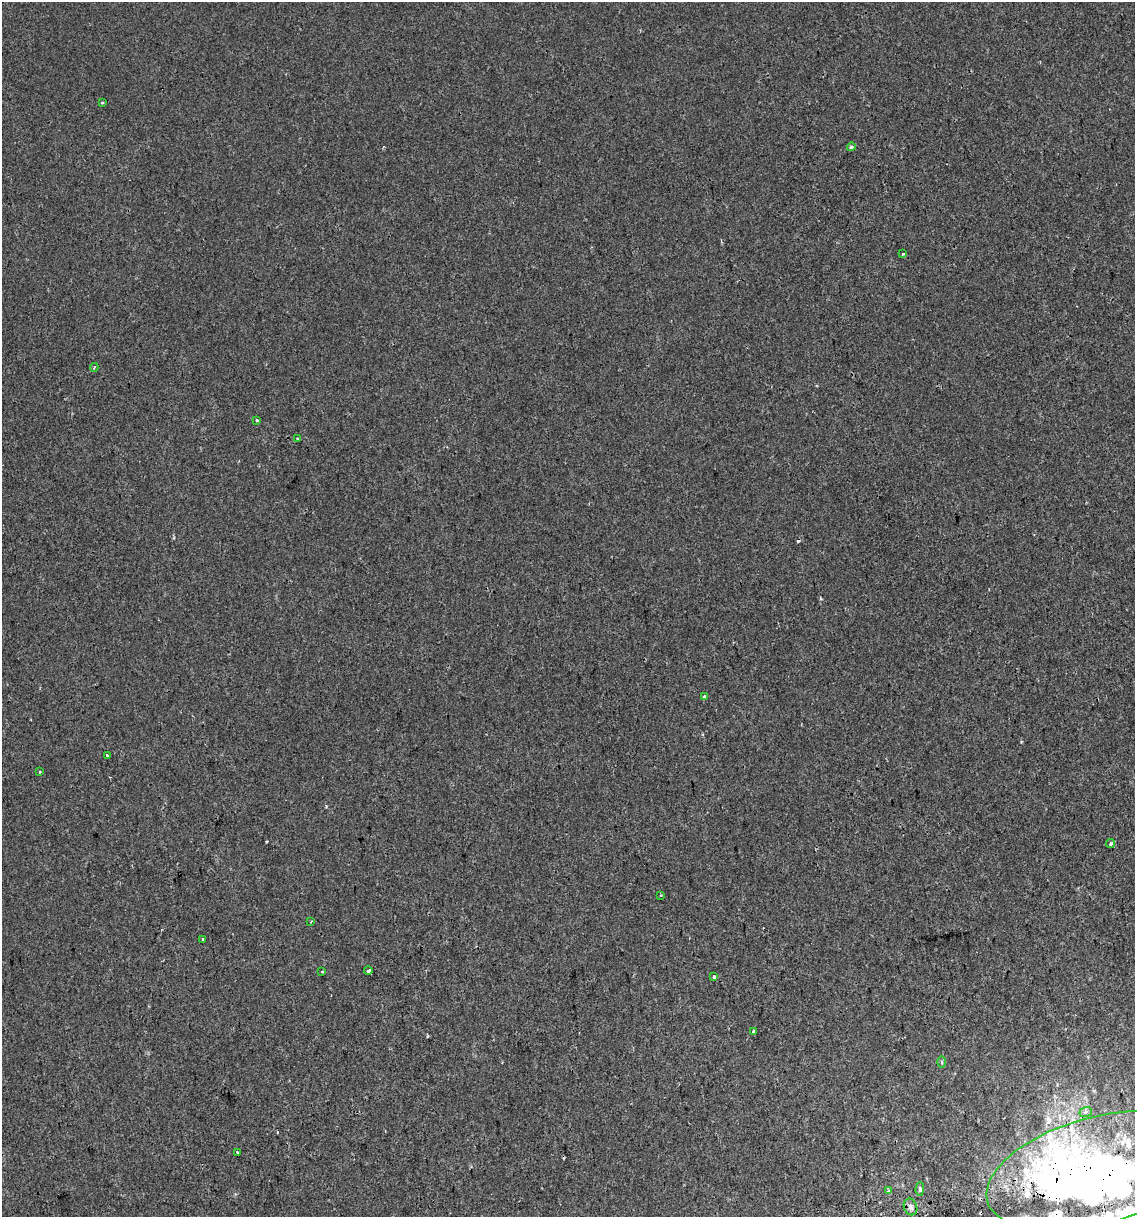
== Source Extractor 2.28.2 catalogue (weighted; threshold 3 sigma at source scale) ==
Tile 6 of 4 x 4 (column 2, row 2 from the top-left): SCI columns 1213-2345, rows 2476-3690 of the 4646 x 4948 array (HDU 1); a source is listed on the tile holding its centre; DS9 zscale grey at full resolution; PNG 1137 x 1219 px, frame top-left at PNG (2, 2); each listed source drawn as its Kron ellipse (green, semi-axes under 4 px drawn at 4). Shown black and unused: <1% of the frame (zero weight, under 2 of 3 exposures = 2% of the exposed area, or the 3 px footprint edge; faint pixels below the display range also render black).
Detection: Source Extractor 2.28.2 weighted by HDU 2 'WHT'; one run over the whole footprint, this tile lists its part. Background 6.02e-04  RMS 0.0036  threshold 0.0162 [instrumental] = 3 sigma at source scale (4.5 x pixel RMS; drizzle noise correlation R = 1.50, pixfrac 1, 0.0396/0.0396 arcsec/px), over >= 5 px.
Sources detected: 33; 4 inside a brighter object's white glare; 2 cosmic-ray / hot-pixel residue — neither listed nor drawn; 3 inside a brighter listed object's ellipse — not listed separately; the other 24 listed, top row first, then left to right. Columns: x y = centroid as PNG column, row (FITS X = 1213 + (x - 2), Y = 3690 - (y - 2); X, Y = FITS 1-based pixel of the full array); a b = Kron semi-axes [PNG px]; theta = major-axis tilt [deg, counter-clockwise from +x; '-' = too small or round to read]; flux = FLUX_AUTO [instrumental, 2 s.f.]
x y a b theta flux
102 103 3 3 - 0.44
851 147 4 4 - 0.71
903 254 3 3 - 0.71
94 367 4 3 - 0.81
257 420 3 3 - 1.1
297 438 3 3 - 0.5
704 697 4 3 - 2.4
107 755 3 3 - 1.8
39 772 3 3 - 1.3
1110 844 4 4 - 0.64
661 895 3 2 - 0.35
311 921 3 2 - 0.3
203 940 4 3 - 0.71
368 971 4 3 - 1.3
322 972 4 3 - 1.1
714 977 4 3 - 1.4
754 1032 4 3 - 3.2
942 1062 5 3 - 0.42
1086 1112 6 5 - 0.97
237 1152 3 3 - 1.1
1097 1171 114 53 15 170
920 1189 7 4 88 0.64
888 1191 4 3 - 0.99
910 1207 8 6 -67 1.5
Overlapping masked pixels (flux is a lower limit): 1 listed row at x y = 1097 1171